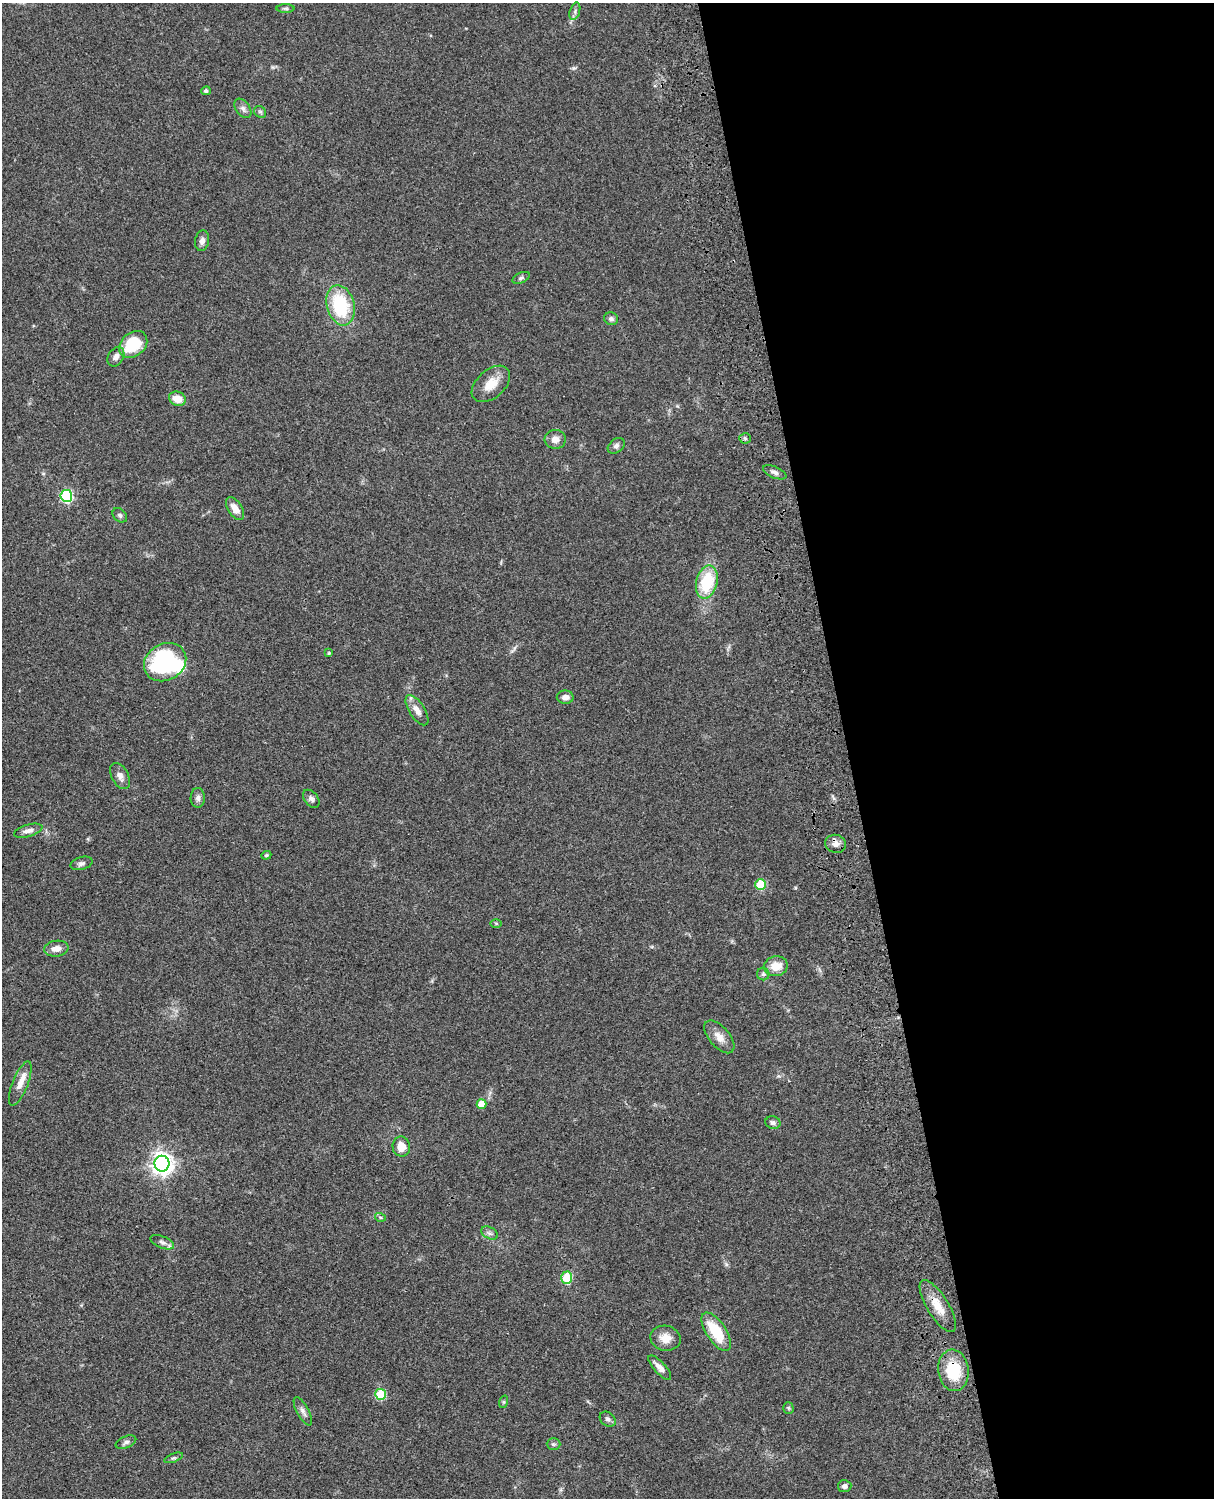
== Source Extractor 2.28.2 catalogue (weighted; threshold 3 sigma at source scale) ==
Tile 8 of 4 x 3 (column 4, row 2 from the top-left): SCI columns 3756-4967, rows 1772-3267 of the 5086 x 4926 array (HDU 1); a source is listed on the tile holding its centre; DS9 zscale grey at full resolution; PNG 1216 x 1500 px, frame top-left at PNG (2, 3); each listed source drawn as its Kron ellipse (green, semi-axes under 4 px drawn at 4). Shown black and unused: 30% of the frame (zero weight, under 3 of 4 exposures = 6% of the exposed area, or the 3 px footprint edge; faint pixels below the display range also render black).
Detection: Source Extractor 2.28.2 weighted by HDU 2 'WHT'; one run over the whole footprint, this tile lists its part. Background 0.0785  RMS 0.0058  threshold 0.0259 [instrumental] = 3 sigma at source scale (4.5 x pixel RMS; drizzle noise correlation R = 1.50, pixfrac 1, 0.05/0.05 arcsec/px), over >= 5 px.
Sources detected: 62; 1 inside a brighter object's white glare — neither listed nor drawn; the other 61 listed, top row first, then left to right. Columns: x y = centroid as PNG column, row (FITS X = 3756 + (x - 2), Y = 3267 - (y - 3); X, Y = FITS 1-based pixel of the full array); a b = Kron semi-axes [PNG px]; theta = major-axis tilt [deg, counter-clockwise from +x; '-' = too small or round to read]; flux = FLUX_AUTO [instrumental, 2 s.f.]
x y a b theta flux
286 8 9 4 0 1
575 11 9 5 72 1.6
206 91 5 4 - 1.3
243 108 11 7 -55 2.2
260 112 6 5 - 0.98
202 241 10 7 78 2.6
521 278 9 5 25 1.3
341 305 20 14 -75 35
611 319 7 6 - 1.8
133 344 15 11 42 21
116 357 10 7 57 3
491 384 22 14 42 9.7
177 399 8 7 - 7
745 438 6 5 - 1
555 439 10 9 - 4
616 446 9 6 39 1.6
775 472 12 5 -23 2.2
66 496 6 6 - 68
235 509 13 7 -58 5.5
120 515 8 6 -45 1.4
707 582 17 10 76 26
329 653 4 4 - 0.66
165 662 22 18 30 60
565 697 8 6 -2 2.8
417 710 17 7 -57 5.1
120 776 14 8 -62 3.2
198 798 10 7 88 2.1
311 799 10 7 -51 1.9
28 831 15 6 16 3.1
836 844 10 9 - 3.5
266 855 5 4 - 0.81
81 863 11 6 15 1.9
760 884 5 5 - 24
496 923 6 4 -1 0.71
56 949 12 8 8 4.4
776 966 12 10 11 8.9
763 974 6 6 - 1.3
719 1037 20 10 -49 5.4
20 1083 23 8 68 6.2
481 1104 5 5 - 8.2
773 1123 7 6 - 1.7
401 1147 10 8 -80 7.8
162 1164 8 7 - 400
380 1217 5 3 - 0.62
489 1233 9 5 -27 1.7
162 1242 12 6 -22 2.1
567 1278 6 5 - 18
938 1306 30 10 -58 9.8
716 1332 22 10 -57 20
665 1338 15 12 -13 6.4
660 1368 16 5 -48 4.3
953 1370 21 15 -83 25
381 1394 5 5 - 27
503 1402 6 4 71 0.77
788 1408 5 5 - 0.82
303 1411 15 6 -61 2.5
608 1419 9 6 -38 1.6
126 1442 11 6 22 1.8
553 1444 7 6 - 1.1
174 1458 10 4 21 1.1
845 1486 7 6 - 2
Overlapping masked pixels (flux is a lower limit): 1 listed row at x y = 953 1370